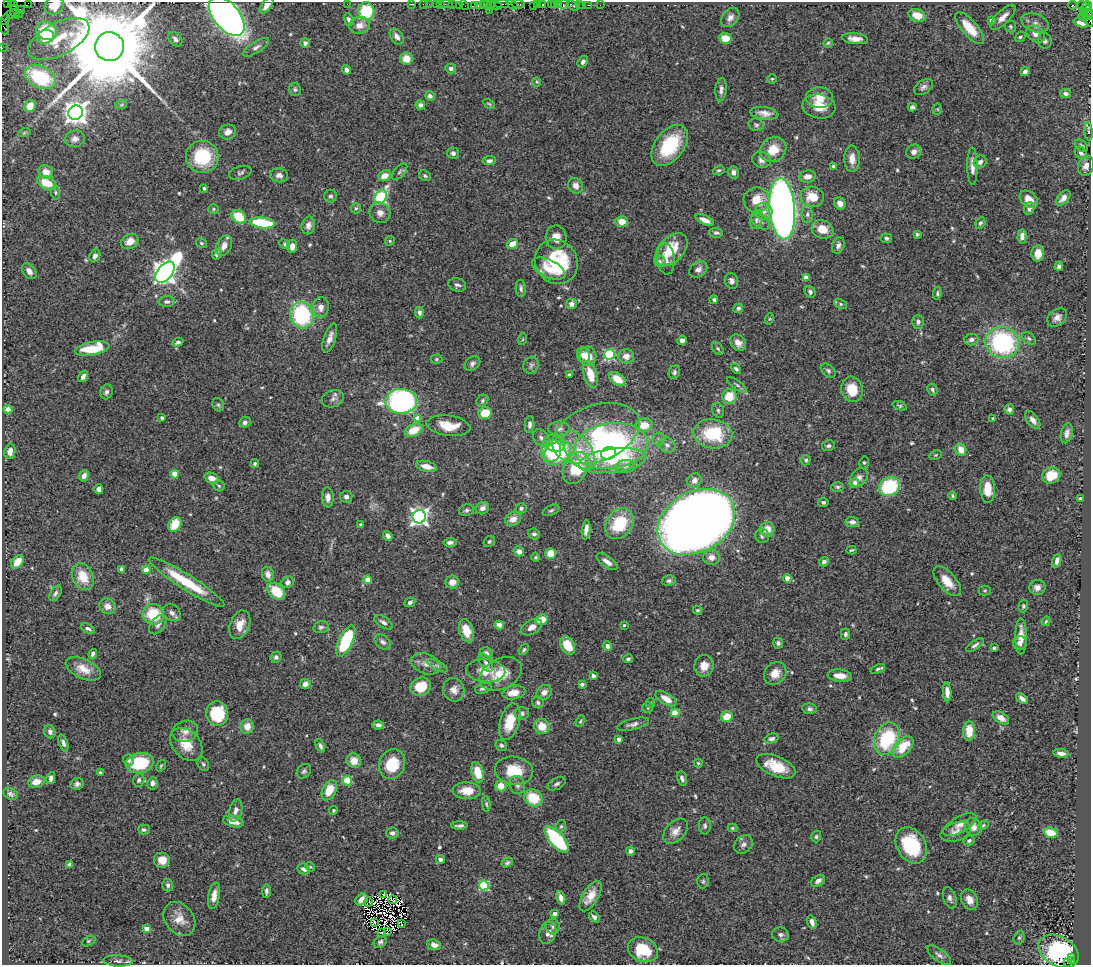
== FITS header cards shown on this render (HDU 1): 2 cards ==
NAXIS1  =                 1089
NAXIS2  =                  963

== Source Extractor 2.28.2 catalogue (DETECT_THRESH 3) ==
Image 1089 x 963 px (HDU 1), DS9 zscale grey, 1 PNG px = 1 image px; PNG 1093 x 967 px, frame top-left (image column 1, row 963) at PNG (2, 2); each listed source drawn as its Kron ellipse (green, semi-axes under 4 px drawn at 4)
Background 2.72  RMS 0.056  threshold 0.169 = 3 sigma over >= 5 px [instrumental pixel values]
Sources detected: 567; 4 with non-positive FLUX_AUTO (blend fragments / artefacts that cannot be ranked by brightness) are neither listed nor drawn; of the other 563, the 500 brightest by FLUX_AUTO listed and drawn (63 fainter detections omitted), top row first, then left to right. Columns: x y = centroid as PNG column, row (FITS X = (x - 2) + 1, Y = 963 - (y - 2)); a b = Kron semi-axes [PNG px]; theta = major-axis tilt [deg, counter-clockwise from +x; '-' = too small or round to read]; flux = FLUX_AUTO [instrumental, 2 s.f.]
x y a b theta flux
11 2 2 2 - 37
7 3 2 2 - 52
28 3 2 2 - 97
347 4 2 2 - 37
411 4 3 2 - 57
423 4 2 2 - 86
429 4 2 2 - 55
436 4 2 2 - 99
440 4 2 2 - 81
447 4 6 2 0 140
452 4 2 2 - 81
483 4 3 2 - 150
487 4 2 2 - 63
502 4 7 2 1 590
518 4 7 3 -7 430
537 4 3 2 - 150
543 4 3 3 - 350
551 4 3 2 - 210
554 4 4 2 - 140
559 4 4 2 - 190
564 4 5 3 - 330
13 5 4 3 - 40
54 5 10 8 32 70
459 5 2 2 - 72
464 5 6 2 -46 120
474 5 2 2 - 38
478 5 4 2 - 210
491 5 5 3 - 250
512 5 6 3 -42 430
573 5 6 3 -32 190
579 5 2 2 - 56
583 5 2 2 - 37
589 5 3 2 - 160
600 5 2 2 - 29
1072 5 4 3 - 850
267 6 9 4 51 20
496 6 6 3 -23 770
534 6 4 3 - 240
1082 6 5 2 - 140
1087 6 4 3 - 280
21 10 4 2 - 140
489 10 2 2 - 71
366 11 9 8 - 190
1087 11 8 4 -63 430
15 12 7 3 -72 270
1083 12 3 2 - 62
19 14 3 2 - 63
11 15 2 2 - 78
917 15 9 6 -18 53
227 16 23 13 -51 2300
1082 16 2 2 - 79
1088 16 6 3 -3 510
730 17 11 7 49 20
1003 17 16 6 45 32
5 19 6 4 75 280
349 19 6 4 -69 10
991 20 4 4 - 22
1089 21 6 3 -69 210
1035 23 14 9 -21 31
1080 23 7 3 -22 12
359 25 10 8 10 35
4 26 8 2 -69 350
1010 26 6 5 - 7.1
970 28 20 7 -49 84
46 31 11 9 -26 140
1036 34 10 7 -36 36
45 37 8 7 - 69
397 37 9 6 -55 18
1020 37 5 5 - 8
725 38 6 5 - 59
59 39 33 16 27 120
175 39 8 6 -49 12
855 39 13 5 -5 33
1045 41 8 7 - 14
305 43 5 5 - 12
828 43 4 4 - 5.2
109 47 14 14 - 96000
256 47 15 5 33 17
2 48 2 2 - 50
406 59 6 6 - 42
583 62 6 4 57 14
451 68 5 5 - 12
346 70 5 4 - 15
1025 72 5 4 - 19
40 77 16 10 -26 210
772 79 5 4 - 5.3
537 82 4 4 - 4.7
923 87 10 6 36 14
295 89 7 6 - 9
721 90 12 5 84 14
1065 93 5 4 - 11
430 96 5 4 - 16
819 98 13 10 -3 51
489 104 6 4 -30 5.2
121 105 6 4 19 5.4
420 105 5 4 - 15
30 106 6 5 - 43
819 106 16 12 -8 67
912 107 4 4 - 14
937 109 5 5 - 4.8
76 113 7 7 - 3300
764 113 14 6 -8 27
756 125 8 6 -13 10
228 132 8 7 - 27
1089 132 9 3 -84 7.1
24 133 6 4 19 5
75 139 10 8 13 20
670 145 23 14 53 220
1081 146 7 5 -40 9.1
773 150 14 12 34 71
914 152 8 7 - 17
453 153 6 5 - 11
1081 153 7 5 -47 14
202 157 16 16 - 210
852 159 13 7 -88 36
762 160 9 8 - 19
489 161 6 4 7 12
980 162 7 6 - 14
833 166 3 3 - 6.7
972 166 18 5 -89 33
1086 166 10 7 69 21
719 170 6 4 18 7.3
46 172 7 6 - 40
400 172 10 5 50 10
733 172 6 5 - 17
240 173 11 6 17 11
279 175 9 7 -9 15
385 176 7 5 23 32
425 176 6 5 - 6.6
807 177 8 6 11 26
47 183 10 6 -23 92
576 186 8 7 - 25
204 188 3 3 - 8.4
55 192 7 4 -84 7.6
331 196 6 6 - 9.8
381 197 7 5 57 510
812 197 12 10 -11 76
1063 198 9 5 49 22
1029 199 10 7 -41 38
756 200 13 13 - 71
840 203 6 5 - 21
356 208 5 5 - 6.2
214 209 5 5 - 5.3
782 209 30 13 -85 3100
1029 209 6 5 - 14
764 211 8 8 - 21
380 213 11 10 - 24
807 214 9 5 89 13
239 217 8 6 -36 110
705 220 10 4 -24 30
756 220 9 6 77 12
622 221 6 5 - 45
761 222 10 6 -35 13
262 223 12 5 -8 210
980 223 6 4 60 8.4
308 225 9 6 77 18
822 229 11 9 -20 63
716 233 7 5 -3 10
917 234 3 3 - 7.6
1022 236 7 4 85 18
556 237 11 10 - 40
886 238 5 5 - 7.8
130 241 9 7 33 32
390 241 5 4 - 5.1
201 243 6 4 -31 6.4
284 244 5 4 - 5.7
512 244 6 4 37 50
838 245 8 6 71 14
224 246 11 7 64 28
292 246 7 5 85 28
671 250 19 12 47 100
217 254 5 5 - 10
1038 254 8 6 87 42
95 256 6 5 - 17
666 259 16 8 -84 36
660 261 6 5 - 7.1
556 262 23 21 -53 280
1059 266 5 4 - 10
549 269 18 8 -26 61
698 269 10 7 35 18
29 271 9 6 -52 20
165 272 12 7 51 3700
806 278 4 4 - 41
731 281 8 6 -70 15
457 285 9 6 -16 12
521 288 9 5 -86 11
810 292 6 5 - 9.4
937 293 6 3 81 6.3
714 300 4 3 - 7.7
167 302 8 5 1 12
571 304 5 5 - 22
841 304 7 4 -27 7
321 307 10 8 88 25
738 308 5 4 - 9.5
419 312 6 4 90 11
302 315 13 11 -72 370
1057 317 11 8 39 20
769 319 6 3 70 4.7
918 322 7 6 - 13
330 338 15 6 71 24
523 339 6 4 71 4.8
1029 339 8 5 -38 9.8
682 340 5 4 - 14
971 340 7 5 12 15
178 342 6 4 27 11
1002 342 17 15 -19 550
738 343 9 7 -51 29
718 348 7 5 -49 6.8
92 349 17 6 10 140
583 355 7 6 - 23
609 355 5 5 - 380
588 356 9 8 - 58
626 356 8 7 - 30
437 359 6 4 1 5.7
472 364 8 6 35 12
531 365 8 7 - 11
736 369 6 4 -43 7.9
828 371 8 5 -42 9.9
674 372 7 5 66 9.3
590 374 14 6 -74 78
569 375 3 3 - 6.8
83 376 6 4 56 13
617 379 9 5 -34 63
737 385 12 4 -37 8.6
852 389 13 10 -79 85
932 390 6 5 - 9.7
106 392 7 6 - 13
729 397 7 7 - 90
333 399 11 8 18 16
401 401 16 12 2 970
482 401 6 5 - 7
218 405 7 5 -66 8
900 406 7 4 -21 5.7
8 409 4 4 - 48
1009 409 5 5 - 12
718 410 7 5 -73 9.3
485 413 6 5 - 78
162 418 3 3 - 6.1
418 418 4 4 - 53
993 419 3 3 - 7
1033 420 10 5 -54 20
245 422 6 5 - 12
530 425 8 5 86 13
644 425 9 6 9 57
448 426 22 10 -7 73
559 428 11 7 0 16
414 430 9 6 27 78
596 433 45 28 21 310
1067 433 10 5 77 17
713 434 20 14 -8 200
541 438 9 7 -50 15
659 439 6 6 - 10
554 444 11 8 -23 58
667 445 9 7 -32 16
611 446 37 23 8 920
828 446 6 5 - 10
579 450 22 12 -56 89
961 450 6 5 - 44
10 451 8 5 80 30
551 451 11 9 70 140
557 453 15 10 35 250
608 453 8 6 18 100
935 455 6 4 27 4.8
806 460 5 5 - 7.5
613 461 34 12 7 170
864 462 6 5 - 7
255 464 4 3 - 7.5
426 466 10 5 -14 37
625 466 11 6 8 16
576 468 17 12 62 190
175 474 4 4 - 67
84 476 6 4 63 23
1051 476 9 8 - 64
859 477 10 7 49 18
212 478 7 5 -20 29
694 480 7 7 - 22
854 483 5 4 - 21
219 486 5 5 - 5.9
838 487 6 5 - 7.3
889 487 11 9 27 240
99 489 5 4 - 14
988 489 13 7 -87 62
953 496 4 3 - 5.5
328 497 10 6 -87 20
346 497 6 6 - 15
1080 499 4 4 - 9.6
823 502 5 4 - 8.1
482 508 7 6 - 20
521 508 6 5 - 10
467 510 7 6 - 9.4
551 510 9 5 25 7.9
419 517 7 6 - 1600
513 519 8 6 24 31
696 522 41 30 29 7100
852 522 7 5 -7 17
175 524 8 6 58 82
361 524 4 3 - 6.2
619 524 16 13 54 170
767 529 7 7 - 44
586 530 10 4 83 21
534 534 6 5 - 11
388 536 5 4 - 12
762 536 7 7 - 12
489 541 6 5 - 8
450 542 6 4 5 14
851 550 5 3 - 5.4
519 551 5 5 - 22
551 553 5 5 - 68
536 557 4 4 - 5.1
711 557 8 7 - 34
1057 561 7 4 73 17
17 562 8 5 49 49
607 562 12 5 -35 23
824 562 5 4 - 13
122 569 4 3 - 11
146 570 4 4 - 71
268 574 7 6 - 22
83 577 14 10 -63 80
787 578 4 4 - 31
368 580 4 4 - 73
669 581 7 5 12 9
947 581 18 8 -49 63
187 582 44 7 -32 180
288 582 6 5 - 12
452 582 7 6 - 31
1037 587 8 7 - 20
276 591 10 7 -40 98
985 591 6 5 - 5.3
55 593 8 5 58 11
410 602 5 4 - 11
107 606 8 7 - 28
1023 606 6 4 73 6
697 610 5 3 - 5
172 613 10 7 -38 18
153 614 11 10 - 150
542 620 6 5 - 72
1046 621 5 4 - 5.2
383 622 10 5 -33 14
158 625 11 7 53 16
240 625 15 9 68 49
499 625 5 4 - 32
624 625 3 3 - 5.3
321 627 7 6 - 9.8
532 627 11 7 29 27
88 629 7 4 -27 10
466 631 12 7 -74 64
845 634 5 4 - 9.6
1021 636 18 5 -90 40
346 641 17 7 64 290
383 642 9 6 -38 15
778 643 5 5 - 9.9
1020 643 7 7 - 15
568 645 10 6 -62 93
975 645 10 4 33 12
607 646 5 4 - 16
994 648 4 3 - 6.1
524 650 6 4 52 6.9
486 653 6 5 - 14
93 654 5 4 - 13
276 657 5 5 - 12
628 659 5 4 - 8.2
486 663 10 5 -57 12
426 664 15 10 -19 30
437 666 11 4 -26 11
704 666 10 10 - 39
83 669 19 10 -25 50
878 669 8 4 18 8.5
486 671 19 11 -4 62
775 673 12 10 46 44
501 674 22 15 27 87
593 676 4 4 - 15
840 676 12 6 -7 44
305 684 5 5 - 21
582 684 4 3 - 16
421 687 10 9 - 86
483 688 8 5 19 12
454 690 12 10 -71 30
544 692 8 7 - 22
947 692 9 4 -86 23
514 693 11 6 9 45
666 699 12 5 -32 41
1022 699 7 3 -40 16
538 702 6 5 - 8.9
650 703 5 4 - 4.8
648 707 5 5 - 6.8
810 709 7 5 -9 10
522 713 7 6 - 13
675 713 4 4 - 120
217 714 12 11 - 180
727 717 6 5 - 60
1001 718 9 5 -31 24
580 721 6 4 67 5
510 722 19 9 74 91
633 724 16 5 14 17
378 725 6 4 -11 14
247 726 7 6 - 36
542 726 8 7 - 58
185 731 13 10 16 30
969 731 9 6 89 78
50 732 6 5 - 12
619 739 4 3 - 18
772 739 7 4 14 11
887 739 17 12 67 270
63 743 9 4 -72 12
186 744 19 13 -47 71
501 745 6 5 - 8.1
320 746 7 4 -66 13
903 747 13 7 46 110
1061 753 8 4 -10 19
129 760 6 5 - 9.1
354 761 7 7 - 39
140 763 14 10 9 190
698 763 4 4 - 5
203 764 7 5 -61 7.8
392 764 15 12 65 130
161 766 6 4 54 5.2
776 766 21 10 -23 95
304 771 8 6 45 9.3
514 771 19 14 -8 110
478 772 11 6 -75 74
101 773 4 3 - 8.1
51 778 6 4 79 17
682 778 7 4 -73 11
139 780 7 5 73 12
347 780 5 4 - 79
36 782 8 6 17 36
152 783 6 5 - 15
77 784 6 6 - 13
557 784 10 5 27 11
517 785 9 7 -67 15
501 786 5 5 - 51
329 790 11 6 64 71
467 791 14 8 -1 61
11 794 8 5 -26 9.7
533 798 9 8 - 120
486 804 8 4 -84 6.3
236 810 11 6 76 20
333 811 4 3 - 5.2
233 821 10 5 -14 41
960 825 18 8 29 30
983 825 5 4 - 5
459 826 8 3 3 11
561 826 6 5 - 7.4
705 826 8 6 87 10
973 827 9 8 - 26
732 828 5 4 - 6.1
144 830 6 5 - 9.1
675 831 15 9 46 32
956 832 16 9 19 25
392 833 6 5 - 14
1051 833 7 5 -20 77
816 837 6 5 - 6.8
557 839 16 7 -49 370
969 840 6 4 19 7.9
743 844 10 8 44 15
911 845 19 14 -59 210
630 851 4 4 - 10
440 859 4 3 - 11
162 860 8 8 - 38
507 863 6 4 32 8.1
70 864 4 4 - 12
310 867 5 4 - 4.8
304 869 6 5 - 14
703 881 7 6 - 7.5
818 881 7 5 33 19
168 885 6 5 - 11
484 885 5 5 - 270
266 891 7 4 89 9.4
383 894 3 2 - 11
214 896 13 5 79 35
590 896 17 8 59 48
561 898 7 4 -74 22
950 898 11 6 -71 15
362 899 7 5 41 25
393 900 4 2 - 5.6
969 900 11 8 -66 27
369 902 4 2 - 8.4
555 913 4 4 - 23
594 917 6 4 -47 12
179 919 19 14 -53 52
375 922 3 2 - 6
812 922 7 4 -73 19
401 923 4 2 - 5.9
553 926 7 7 - 11
147 929 4 4 - 59
382 932 3 2 - 9.9
387 932 4 3 - 240
548 933 11 8 74 25
780 935 8 7 - 14
1019 938 7 5 73 8
88 941 7 4 27 6.3
380 942 7 5 34 8.9
434 945 7 5 -19 23
643 950 15 12 -23 160
1058 951 21 15 -30 600
939 955 14 6 -37 17
1071 957 3 2 - 520
118 961 15 5 -2 14
1071 961 3 3 - 180
1068 963 3 2 - 450
At the frame edge (FLAGS 8, measured only in part): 12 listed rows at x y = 11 2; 7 3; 28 3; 54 5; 267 6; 227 16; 1088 16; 1089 21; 4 26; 109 47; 2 48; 1068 963
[63 fainter detections neither listed nor drawn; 4 non-positive-flux detections neither listed nor drawn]